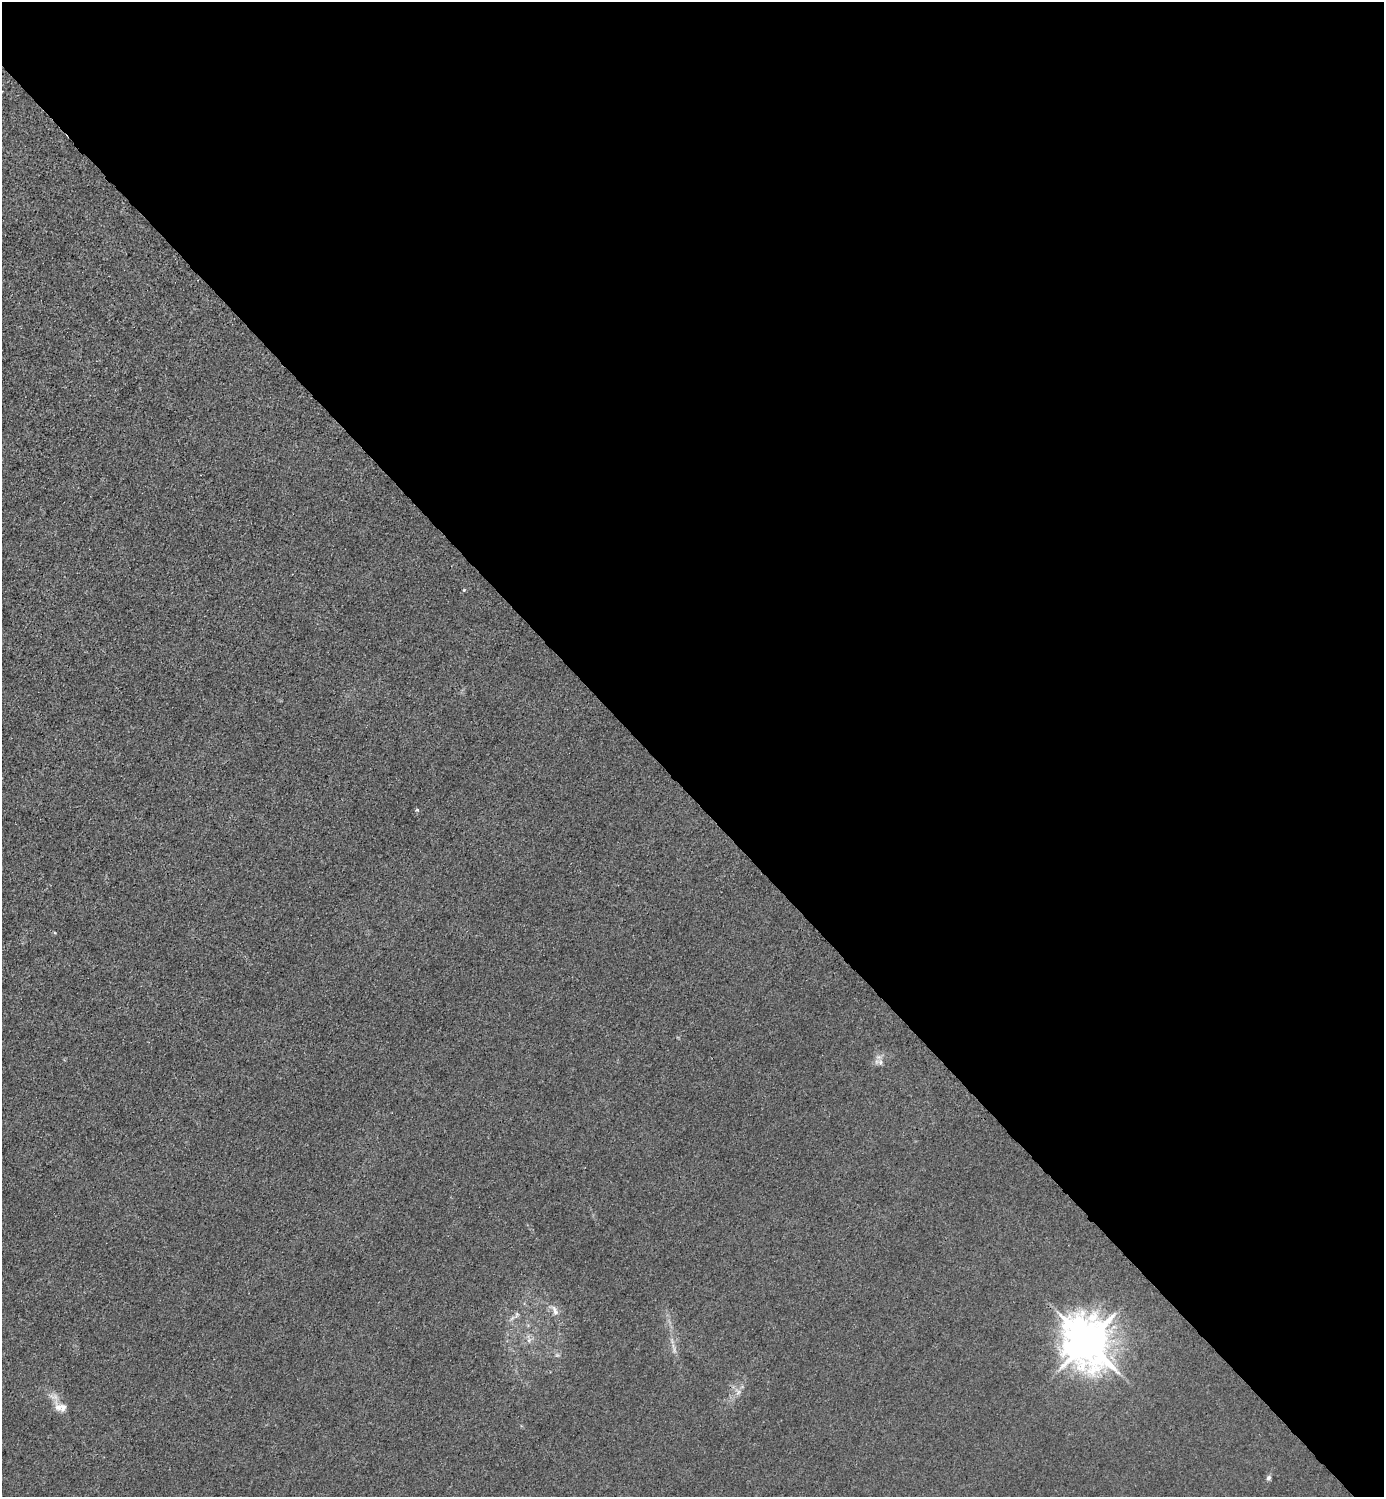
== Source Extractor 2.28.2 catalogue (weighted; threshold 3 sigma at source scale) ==
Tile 8 of 4 x 4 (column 4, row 2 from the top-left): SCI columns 4446-5827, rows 2993-4487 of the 5985 x 5985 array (HDU 1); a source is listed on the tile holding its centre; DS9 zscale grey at full resolution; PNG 1386 x 1499 px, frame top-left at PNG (2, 2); no overlay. Shown black and unused: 53% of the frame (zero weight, under 3 of 4 exposures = <1% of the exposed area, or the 3 px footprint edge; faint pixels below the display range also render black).
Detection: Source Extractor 2.28.2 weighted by HDU 2 'WHT'; one run over the whole footprint, this tile lists its part. Background 0.0214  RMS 0.0062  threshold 0.028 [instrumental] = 3 sigma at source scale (4.5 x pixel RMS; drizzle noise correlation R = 1.50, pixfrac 1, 0.05/0.05 arcsec/px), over >= 5 px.
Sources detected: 11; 1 too faint to see at this stretch — not listed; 1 inside a brighter listed object's ellipse — not listed separately; the other 9 listed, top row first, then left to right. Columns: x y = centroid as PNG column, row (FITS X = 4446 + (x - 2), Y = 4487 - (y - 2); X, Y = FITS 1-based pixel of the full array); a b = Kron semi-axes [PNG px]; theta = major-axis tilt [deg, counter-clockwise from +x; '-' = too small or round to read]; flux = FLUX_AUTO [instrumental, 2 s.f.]
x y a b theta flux
464 590 4 4 - 0.57
880 1062 10 8 -58 3.3
555 1310 17 7 -67 4.3
529 1340 8 5 46 2
1087 1342 15 12 -63 2400
674 1348 19 3 -76 2.9
738 1392 8 5 58 2.3
58 1407 17 10 -62 6.8
1269 1478 7 6 - 1.6